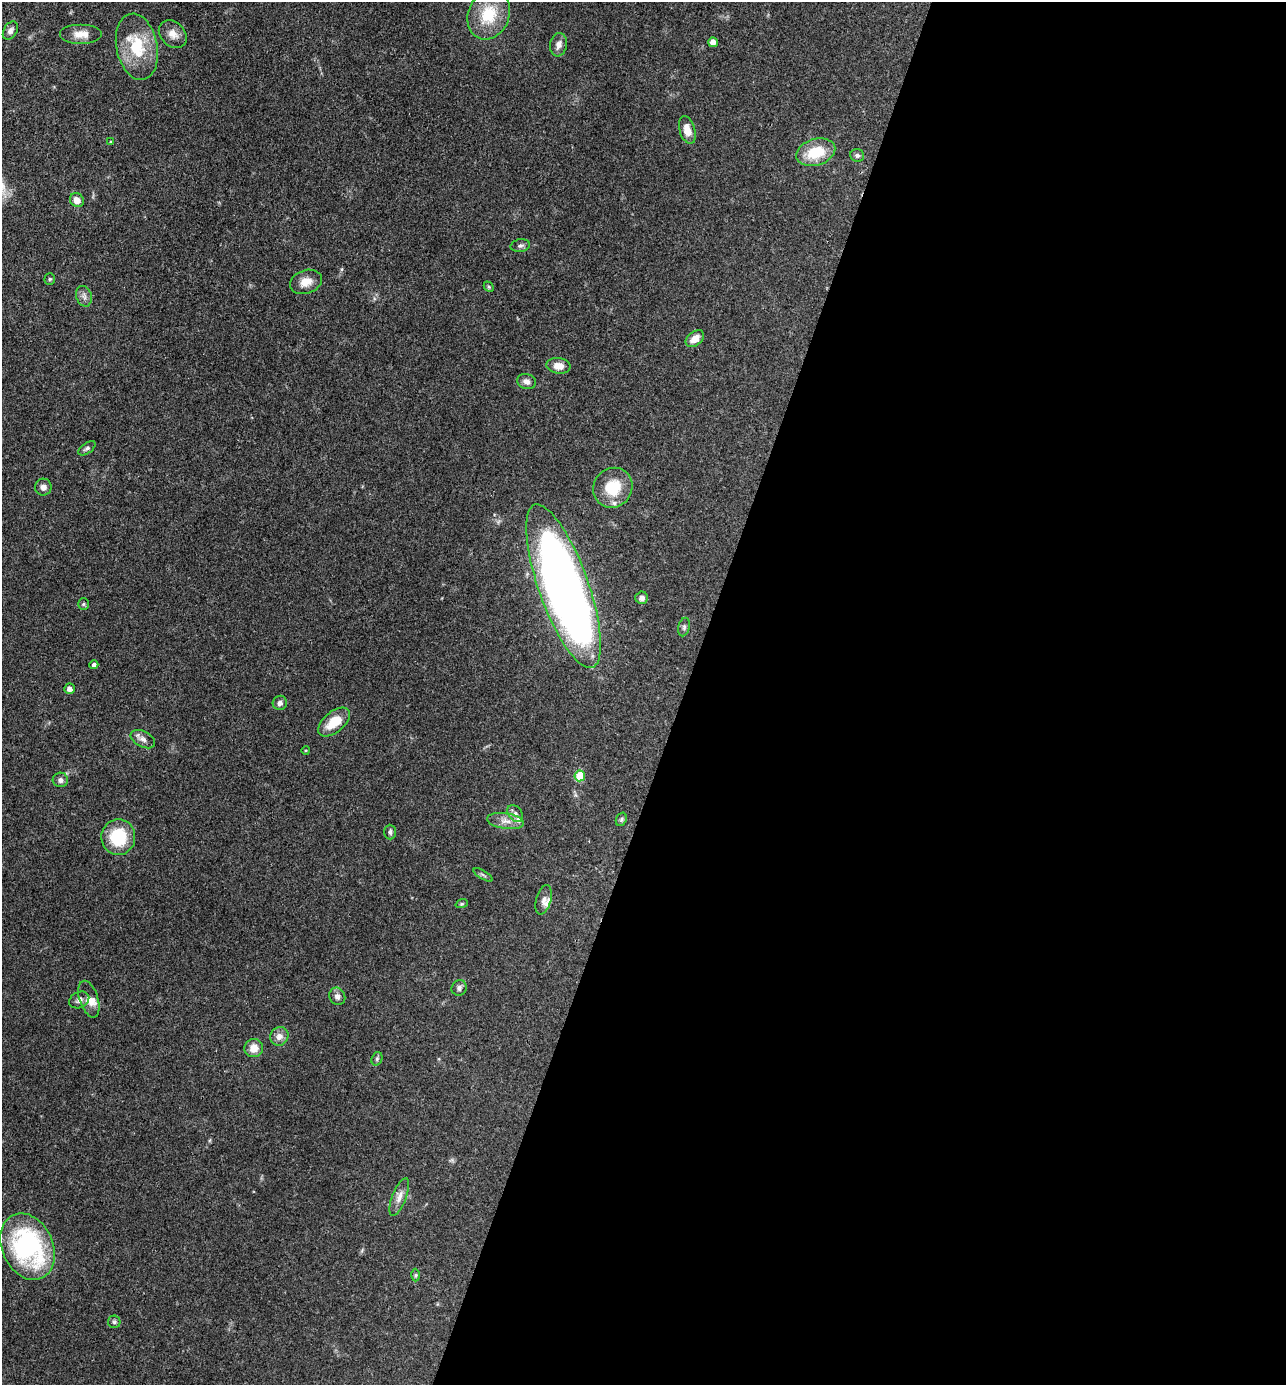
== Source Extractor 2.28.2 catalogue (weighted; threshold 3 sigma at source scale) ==
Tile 12 of 4 x 4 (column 4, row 3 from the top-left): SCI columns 3991-5274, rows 1383-2765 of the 5547 x 5532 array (HDU 1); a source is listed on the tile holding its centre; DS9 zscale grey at full resolution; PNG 1288 x 1387 px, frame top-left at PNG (2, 2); each listed source drawn as its Kron ellipse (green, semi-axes under 4 px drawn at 4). Shown black and unused: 47% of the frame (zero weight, under 3 of 4 exposures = <1% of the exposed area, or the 3 px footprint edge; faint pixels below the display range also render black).
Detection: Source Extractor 2.28.2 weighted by HDU 2 'WHT'; one run over the whole footprint, this tile lists its part. Background 0.102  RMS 0.0041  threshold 0.0183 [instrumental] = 3 sigma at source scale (4.5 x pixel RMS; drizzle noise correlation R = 1.50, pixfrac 1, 0.05/0.05 arcsec/px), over >= 5 px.
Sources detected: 58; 4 inside a brighter listed object's ellipse — not listed separately; the other 54 listed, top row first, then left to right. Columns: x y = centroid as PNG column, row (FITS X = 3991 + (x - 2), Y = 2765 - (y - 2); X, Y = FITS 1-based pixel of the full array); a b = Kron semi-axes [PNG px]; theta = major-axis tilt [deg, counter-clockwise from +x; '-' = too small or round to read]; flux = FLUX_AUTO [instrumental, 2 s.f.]
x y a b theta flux
489 15 25 20 67 16
10 31 10 6 58 1.6
81 34 21 10 0 4.7
173 34 15 12 -42 4.1
713 42 5 5 - 2.6
559 45 12 8 81 2.2
137 47 33 20 -78 19
687 130 14 7 -73 4.9
111 142 3 3 - 0.4
816 152 20 13 17 13
857 155 7 6 - 1.1
77 200 7 6 - 3.3
520 246 10 6 10 1.1
50 279 5 5 - 0.55
306 282 16 11 19 4.6
489 287 6 4 -47 0.57
84 296 10 8 -73 1.7
695 339 10 7 38 4.2
558 366 12 8 -7 4
527 382 9 7 -18 1.8
87 448 10 5 36 1
43 487 8 8 - 2.1
613 488 20 19 - 13
563 586 86 25 -70 360
642 598 6 6 - 1.7
83 604 5 5 - 0.6
684 627 9 5 76 1
94 665 4 4 - 1.4
69 689 5 5 - 1.8
280 703 7 7 - 1.6
334 722 19 10 39 8.4
143 739 13 7 -28 2.1
306 750 4 3 - 0.38
580 776 5 5 - 12
60 780 7 7 - 1.6
515 814 9 6 -52 1.6
621 819 7 5 69 0.74
505 821 19 7 -9 3.6
390 832 7 5 -90 0.99
118 837 18 17 - 18
483 875 11 3 -30 0.8
544 900 15 7 75 2.3
462 904 6 4 19 0.54
459 988 8 7 - 1.4
337 996 9 7 -60 1.9
89 999 19 9 -72 3.6
79 1000 10 8 26 1.8
279 1036 9 8 - 2.8
254 1048 9 9 - 4.4
377 1059 7 5 70 0.79
399 1197 20 7 69 3.1
28 1247 35 25 -65 65
416 1275 6 4 89 0.59
114 1322 6 6 - 0.8